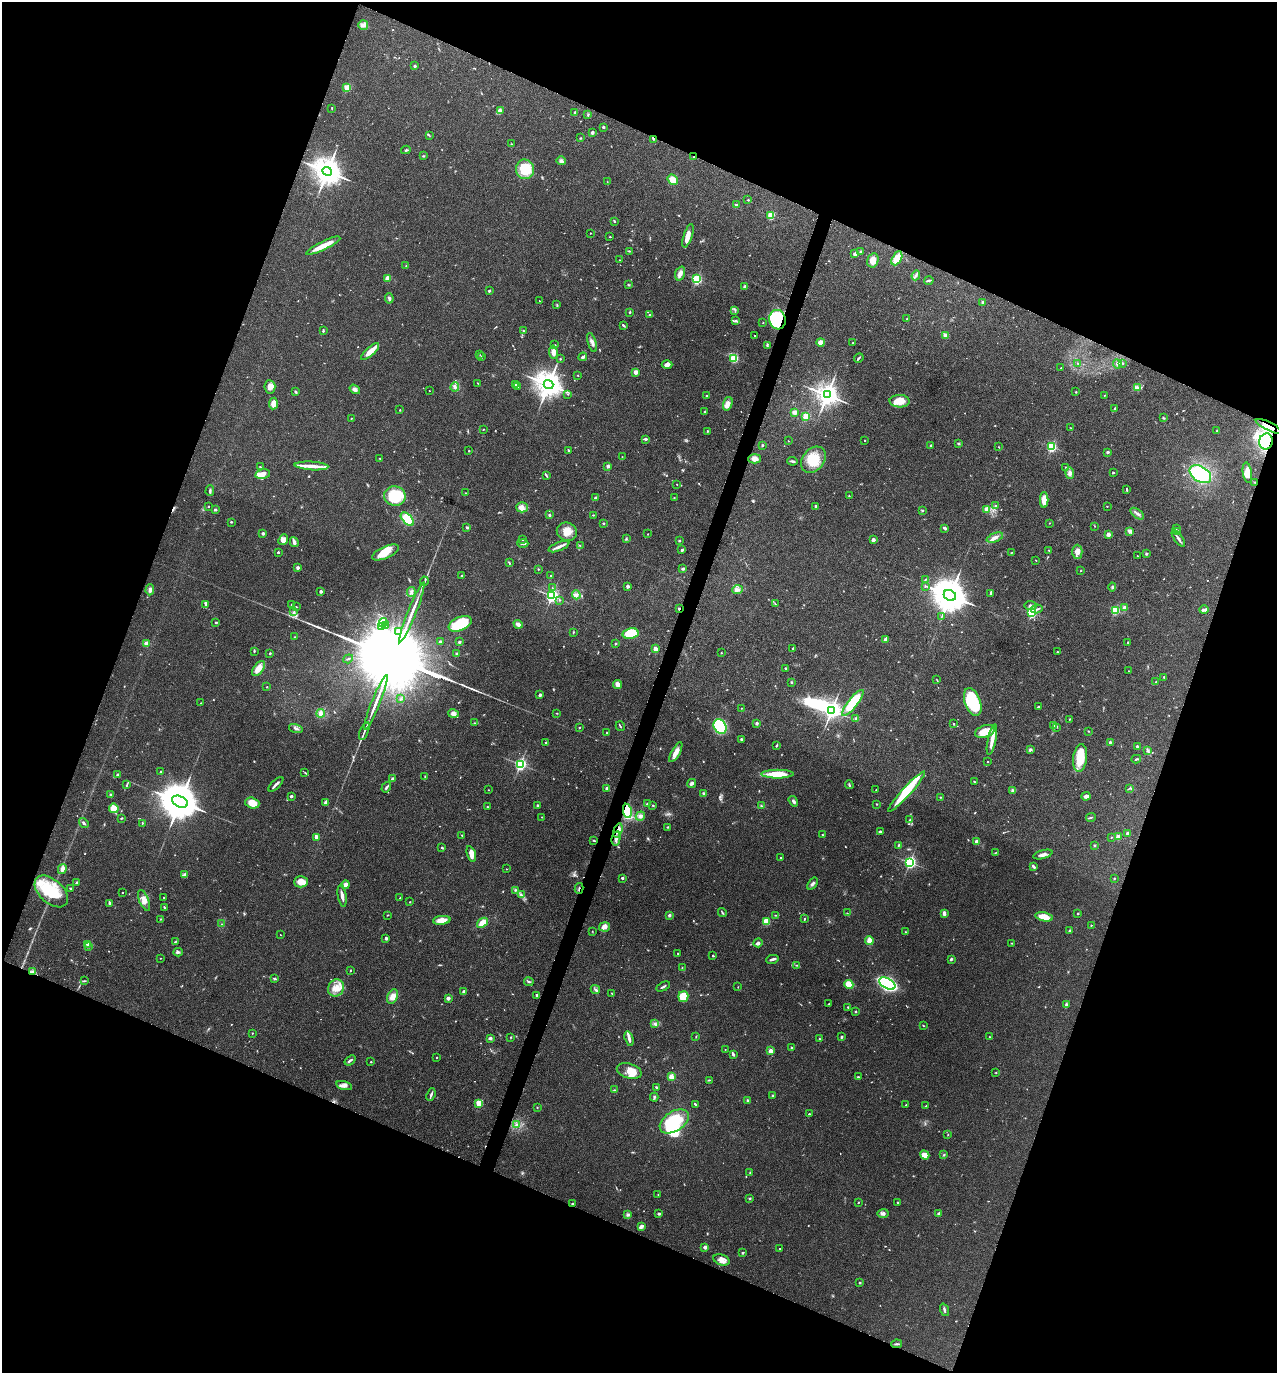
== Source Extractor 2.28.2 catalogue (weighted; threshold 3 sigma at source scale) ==
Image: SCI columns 138-5234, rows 7-5489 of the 5504 x 5492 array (HDU 1 of 3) = the unmasked area's bounding box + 8 px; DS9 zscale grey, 4 x 4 block average (1 PNG px = mean of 4 x 4 image px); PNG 1279 x 1375 px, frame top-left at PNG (2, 2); each listed source drawn as its Kron ellipse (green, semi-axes under 4 px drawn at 4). Shown black and unused: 42% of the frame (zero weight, under 3 of 4 exposures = <1% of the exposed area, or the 3 px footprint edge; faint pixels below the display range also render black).
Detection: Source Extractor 2.28.2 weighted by HDU 2 'WHT'. Background 0.0934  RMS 0.006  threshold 0.0269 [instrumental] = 3 sigma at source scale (4.5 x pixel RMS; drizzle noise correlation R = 1.50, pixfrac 1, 0.05/0.05 arcsec/px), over >= 5 px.
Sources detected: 757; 9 too faint to see at this stretch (4 x 4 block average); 4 inside a brighter object's white glare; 1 cosmic-ray / hot-pixel residue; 1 long thin detection or spike segment (spike, bleed or trail) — neither listed nor drawn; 13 coinciding with a brighter row at this scale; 25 inside a brighter listed object's ellipse — not listed separately; of the other 704, all 500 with FLUX_AUTO >= 1.61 (the completeness limit of this list) listed and drawn (204 fainter detections not listed), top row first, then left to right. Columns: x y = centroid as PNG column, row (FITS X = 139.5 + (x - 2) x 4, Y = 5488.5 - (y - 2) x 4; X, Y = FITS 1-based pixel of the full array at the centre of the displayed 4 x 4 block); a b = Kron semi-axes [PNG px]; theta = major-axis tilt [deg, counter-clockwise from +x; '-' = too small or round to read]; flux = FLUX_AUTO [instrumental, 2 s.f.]
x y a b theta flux
363 25 5 4 - 12
415 66 2 2 - 13
347 87 2 2 - 150
332 108 3 2 - 2.6
501 110 4 2 - 7.1
575 112 2 2 - 9.5
588 114 3 2 - 3.2
603 127 2 2 - 7.4
592 132 3 3 - 8.2
429 135 2 2 - 1.9
580 138 3 2 - 2.5
653 139 3 2 - 2.8
511 144 2 2 - 2.7
406 150 5 2 - 5.1
423 156 2 2 - 2.1
694 157 2 2 - 2.5
561 161 4 4 - 8.9
525 169 10 9 - 140
327 171 5 4 - 7200
673 180 5 4 - 37
607 182 2 2 - 1.7
748 200 2 2 - 5.7
736 205 4 2 - 6.4
771 216 2 2 - 200
614 221 2 2 - 4.5
590 233 2 2 - 3.2
688 236 12 4 71 31
610 237 2 2 - 5.9
323 246 19 3 26 66
629 251 4 2 - 3
860 252 3 2 - 3.1
855 254 2 2 - 39
897 258 7 4 61 45
619 260 2 2 - 4.3
873 260 7 5 75 32
406 266 2 2 - 2.1
680 273 7 4 70 17
916 275 5 3 - 7.7
387 278 2 2 - 62
697 279 2 2 - 380
929 280 5 2 - 6.9
628 285 4 2 - 3.6
745 287 2 2 - 30
489 291 2 2 - 7.3
389 298 5 3 - 8.1
539 301 2 2 - 2.3
983 302 2 2 - 30
557 305 2 2 - 2
735 310 2 2 - 3.2
630 312 2 2 - 4.8
650 315 2 2 - 13
907 319 2 2 - 2.1
778 320 10 8 -75 310
736 321 3 2 - 4.4
763 323 2 2 - 2
623 325 3 2 - 4.8
323 331 2 2 - 4.4
523 331 3 2 - 3.6
945 335 4 4 - 8.1
755 336 2 2 - 3.5
592 342 10 3 -75 12
821 342 4 3 - 31
853 343 2 2 - 2.2
555 345 2 2 - 4.1
767 346 2 2 - 2.3
370 351 11 4 43 38
553 352 7 4 -81 20
480 355 2 2 - 2.3
481 357 2 2 - 6.9
583 357 4 2 - 11
734 358 2 2 - 340
859 358 5 2 - 6.4
560 359 2 2 - 2.5
1078 363 2 2 - 2.3
1123 363 2 2 - 2.3
1117 364 4 3 - 11
667 365 5 3 - 17
1061 368 2 2 - 3.6
636 372 2 2 - 60
578 375 2 2 - 2
478 383 3 2 - 1.7
516 384 2 2 - 2.5
548 384 5 4 - 6100
518 386 2 2 - 6.2
270 387 7 5 -84 20
455 387 5 3 - 9.2
1137 388 4 4 - 8
355 389 6 4 -35 11
429 391 2 2 - 1.9
296 392 3 2 - 5
1076 392 2 2 - 3.5
568 394 2 2 - 2.4
706 395 2 2 - 2.8
827 395 4 3 - 3900
1104 396 2 2 - 1.7
900 401 10 6 -1 56
273 404 6 3 84 37
728 404 7 4 74 17
1115 409 3 2 - 2.6
400 410 2 2 - 4.1
705 411 2 2 - 2.3
794 412 2 2 - 27
806 416 2 2 - 210
352 418 3 2 - 2.1
1163 418 3 2 - 3.5
1269 426 14 2 -26 24
1071 428 2 2 - 1.8
483 429 2 2 - 1.9
707 431 2 2 - 6.2
1217 431 3 2 - 2.2
645 439 4 3 - 5.6
865 440 2 2 - 2.2
788 441 2 2 - 1.6
1266 441 8 7 - 530
958 444 3 2 - 4.8
762 445 3 2 - 3.6
931 445 2 2 - 4.1
999 447 2 2 - 2.5
1051 447 2 2 - 490
568 450 3 2 - 3.1
469 451 2 2 - 2.9
1107 452 3 2 - 4.8
622 457 2 2 - 1.7
380 458 2 2 - 1.7
755 459 6 4 1 21
813 460 14 10 50 91
792 461 5 2 - 6.9
312 466 17 4 -4 34
608 466 2 2 - 29
260 467 3 2 - 2.4
1066 468 3 2 - 2.3
1070 473 6 4 -86 13
1113 473 2 2 - 6.9
1247 473 10 4 -82 34
263 474 8 4 12 31
1200 474 12 7 -33 280
546 475 4 2 - 3.3
1255 482 2 2 - 2.1
677 484 2 2 - 1.9
1127 489 4 2 - 4.6
210 491 5 2 - 7.2
465 493 2 2 - 2.2
395 496 11 9 -9 150
849 496 2 2 - 3.3
595 498 3 2 - 4
674 498 2 2 - 1.9
1044 500 8 4 90 38
995 505 2 2 - 4.4
816 506 2 2 - 13
1107 506 2 2 - 1.9
208 507 2 2 - 4.1
522 507 6 5 - 16
987 509 2 2 - 99
215 510 3 2 - 5
922 510 3 2 - 3.5
1137 514 8 2 -37 8.8
549 515 2 2 - 12
593 515 2 2 - 2.7
407 519 8 4 -46 82
231 522 3 2 - 3.4
603 523 2 2 - 12
1049 523 2 2 - 1.6
1095 526 2 2 - 1.8
467 528 3 2 - 5.9
945 528 4 2 - 9.4
1176 528 2 2 - 1.7
1130 531 3 3 - 13
1178 531 2 2 - 4.9
567 532 10 9 - 40
263 533 2 2 - 26
648 534 2 2 - 2.1
1108 534 2 2 - 65
995 538 9 4 21 16
1178 538 9 2 -56 12
626 539 3 2 - 3.7
283 540 6 4 50 22
523 540 2 2 - 2.7
873 540 2 2 - 25
679 541 2 2 - 5.2
294 542 5 3 - 14
523 543 5 2 - 5.1
580 546 3 2 - 2.1
559 547 11 3 22 16
682 550 3 2 - 7.3
1049 550 2 2 - 1.8
278 552 2 2 - 11
385 552 14 6 24 59
1012 552 3 2 - 1.8
1077 552 7 5 -89 16
1146 554 3 2 - 4.8
1137 556 2 2 - 4.7
1036 560 3 2 - 1.6
509 563 3 2 - 3.3
298 568 2 2 - 32
538 569 2 2 - 2.5
683 569 3 2 - 8.9
1081 571 2 2 - 2
462 576 3 2 - 4.7
551 576 2 2 - 2.6
926 579 3 2 - 2.2
424 581 4 2 - 5.1
628 586 2 2 - 30
926 586 3 2 - 2.6
1112 587 4 2 - 5.4
552 588 2 2 - 1.8
150 590 6 3 87 11
738 590 5 4 - 13
321 591 2 2 - 26
411 592 5 3 - 9.9
991 593 4 2 - 5.3
576 595 4 2 - 7.9
950 595 6 5 - 12000
552 596 2 2 - 1100
559 600 2 2 - 1.9
292 604 2 2 - 13
775 604 2 2 - 2.5
206 605 3 2 - 3.4
1031 605 6 4 -6 9.3
296 607 3 2 - 2.3
1125 608 2 2 - 70
679 609 2 2 - 23
1037 609 5 2 - 6.2
1115 610 2 2 - 310
1204 610 4 2 - 16
294 612 3 2 - 3.9
412 612 32 2 68 55
1032 613 2 2 - 430
942 616 3 2 - 1.8
216 622 2 2 - 11
383 623 4 3 - 9.4
460 624 12 6 23 160
518 624 4 3 - 18
386 625 2 2 - 2.1
382 627 3 2 - 4.9
399 631 2 2 - 1.6
573 632 3 2 - 2.7
631 633 8 5 12 110
294 637 2 2 - 1.6
885 639 2 2 - 31
440 642 3 2 - 3.1
459 642 3 2 - 3.9
1128 642 2 2 - 2.3
146 643 2 2 - 87
616 643 2 2 - 3.5
655 649 2 2 - 86
793 649 3 2 - 3.7
254 651 2 2 - 2.7
1057 652 2 2 - 3.6
270 653 2 2 - 6.2
721 653 2 2 - 2.2
456 654 2 2 - 3
348 659 5 2 - 3.1
259 668 9 4 51 35
786 668 2 2 - 5.6
1128 671 2 2 - 2.9
1164 677 2 2 - 3.5
937 680 2 2 - 1.8
791 682 2 2 - 5.5
1155 682 4 2 - 2.9
617 684 4 3 - 21
267 687 2 2 - 3.5
540 695 3 2 - 11
401 699 3 2 - 3
376 702 29 2 68 49
973 702 14 8 -70 240
201 703 2 2 - 3.4
853 703 16 5 52 150
1039 707 4 2 - 4.2
742 708 2 2 - 1.7
831 710 2 2 - 2300
321 713 4 4 - 10
557 713 2 2 - 1.8
453 714 5 4 - 14
856 719 4 3 - 4.7
1069 719 2 2 - 2
474 723 3 2 - 2.7
757 723 3 3 - 7.7
954 724 2 2 - 3
620 726 5 2 - 3.5
1054 726 3 2 - 3.2
720 727 7 6 - 480
1057 727 3 2 - 1.6
296 728 7 3 -16 7.8
579 728 2 2 - 8.5
364 731 9 2 68 8.8
985 731 10 6 19 64
1088 731 3 2 - 2.3
607 733 2 2 - 5.6
742 739 2 2 - 9.4
992 740 15 3 78 31
1110 742 2 2 - 11
546 743 2 2 - 6.9
776 746 3 2 - 3.9
1137 747 2 2 - 7.7
1031 749 3 2 - 3.6
1148 751 3 2 - 5.4
676 752 11 4 61 29
1080 758 14 7 82 100
1136 759 5 2 - 4.7
988 761 2 2 - 1.9
520 764 2 2 - 860
161 772 3 2 - 1.9
305 773 4 2 - 3.3
778 774 16 4 0 82
117 775 2 2 - 30
425 776 3 2 - 1.6
393 779 2 2 - 28
974 782 3 2 - 2.6
691 783 5 3 - 9.6
276 784 9 2 45 12
127 785 4 2 - 4.3
849 785 4 2 - 4.9
386 787 6 2 56 5.8
607 788 2 2 - 22
1129 788 3 2 - 3.1
488 790 2 2 - 2.3
876 790 2 2 - 2.2
1012 790 3 3 - 5.8
906 792 27 4 48 120
110 794 2 2 - 6.6
703 794 4 2 - 4.8
291 796 2 2 - 19
1086 796 4 3 - 15
941 797 3 2 - 3.2
793 801 6 3 -57 8.2
180 802 8 5 -25 18000
252 803 7 5 -18 52
326 803 2 2 - 20
647 804 3 3 - 5.7
876 804 2 2 - 2.2
537 805 2 2 - 4.2
653 805 3 2 - 2.9
761 805 2 2 - 2.8
487 807 2 2 - 3.1
114 808 5 4 - 40
627 811 7 4 -80 120
640 816 5 4 - 12
542 817 2 2 - 1.7
1091 817 5 2 - 3.6
121 818 3 2 - 3.7
910 820 3 2 - 2.6
84 823 5 3 - 7.2
142 823 3 2 - 2.5
668 827 3 2 - 3.2
618 830 7 3 73 24
880 832 3 2 - 4.2
1127 833 2 2 - 18
462 835 2 2 - 1.8
823 835 4 2 - 4.3
316 837 2 2 - 39
1111 837 2 2 - 2
1118 837 2 2 - 71
616 838 7 3 77 14
594 840 2 2 - 4.7
977 842 2 2 - 76
898 845 2 2 - 3.6
1094 845 2 2 - 2.8
442 848 3 2 - 4.1
996 853 3 2 - 1.9
471 854 8 3 -74 28
1043 854 10 3 16 16
781 858 2 2 - 3
910 862 2 2 - 820
1033 866 4 2 - 7.7
62 869 5 3 - 15
506 869 2 2 - 2.5
184 875 4 3 - 6.6
622 878 2 2 - 16
1114 878 2 2 - 2.5
301 882 7 5 1 34
77 883 3 3 - 5.8
812 884 7 3 54 9.1
345 885 4 3 - 19
579 888 5 2 - 3.6
71 889 3 2 - 4.5
515 890 2 2 - 2.4
51 891 20 12 -42 150
122 892 2 2 - 3.4
521 895 3 2 - 5.4
342 896 11 2 -80 18
164 897 2 2 - 1.8
400 898 2 2 - 3.7
144 900 11 4 -68 24
410 902 2 2 - 4.7
110 903 2 2 - 15
164 907 3 2 - 3.8
722 912 5 2 - 4.4
847 913 2 2 - 1.7
944 913 4 2 - 13
1078 913 2 2 - 3.1
387 915 2 2 - 2.5
669 915 2 2 - 25
775 915 2 2 - 1.8
1044 917 9 4 -12 52
160 919 2 2 - 2.1
804 919 2 2 - 3.4
442 920 9 4 5 37
766 922 4 4 - 40
482 923 6 3 38 52
222 924 2 2 - 1.8
1091 925 2 2 - 2.6
605 927 5 4 - 21
592 931 3 2 - 1.6
1070 931 3 2 - 4.7
905 932 2 2 - 1.6
280 935 2 2 - 1.7
386 938 3 2 - 6.3
869 940 4 4 - 22
176 941 2 2 - 1.9
758 943 4 2 - 14
1012 943 2 2 - 2.2
87 944 2 2 - 16
89 946 2 2 - 3.7
178 952 4 3 - 6.9
678 953 2 2 - 3.1
713 956 2 2 - 11
160 958 2 2 - 2.3
772 959 6 2 13 10
951 959 3 2 - 6.4
797 965 2 2 - 2.4
682 968 3 2 - 1.8
350 971 2 2 - 2.8
32 972 3 3 - 7.7
274 979 3 2 - 4.8
84 981 3 2 - 2.4
529 982 5 2 - 5.2
849 984 5 4 - 50
887 984 9 5 -28 680
663 987 7 2 29 6.2
738 987 2 2 - 1.6
336 988 9 7 58 38
595 989 5 2 - 6.1
463 992 3 2 - 12
611 993 2 2 - 1.6
537 995 2 2 - 12
393 997 8 5 65 26
683 997 5 5 - 92
448 998 2 2 - 41
829 1004 2 2 - 3.1
1066 1004 3 3 - 4.9
848 1007 2 2 - 3.3
856 1012 2 2 - 11
655 1024 4 3 - 7
923 1025 2 2 - 2.6
252 1033 2 2 - 4
696 1036 2 2 - 2.2
511 1037 2 2 - 2.5
841 1037 2 2 - 19
989 1037 2 2 - 1.8
490 1038 3 3 - 7.2
629 1039 7 4 -74 12
820 1039 3 2 - 2.8
792 1048 3 2 - 4.1
725 1049 2 2 - 2.1
770 1051 2 2 - 85
733 1054 3 3 - 5.6
437 1058 2 2 - 4.4
350 1060 6 2 37 8.2
371 1062 2 2 - 6
629 1071 13 7 -16 48
996 1072 2 2 - 2.2
671 1077 2 2 - 160
858 1077 4 2 - 3.2
709 1080 3 2 - 3.1
344 1085 8 4 -15 15
656 1087 2 2 - 7.5
614 1090 3 2 - 2.7
431 1095 6 2 70 7
773 1095 3 2 - 5.2
654 1097 4 2 - 4.8
748 1100 3 3 - 4.6
479 1104 2 2 - 160
695 1104 3 2 - 3.9
906 1105 2 2 - 5.5
926 1106 3 2 - 2.3
537 1107 2 2 - 2.1
809 1114 2 2 - 3.7
674 1121 16 10 32 180
516 1124 2 2 - 2.4
948 1134 2 2 - 1.7
925 1155 5 4 - 36
944 1155 2 2 - 3.1
750 1173 3 2 - 2.2
658 1194 2 2 - 2.4
750 1198 2 2 - 4.8
858 1202 2 2 - 2.2
898 1202 3 2 - 2.9
573 1204 3 2 - 4.8
883 1213 5 4 - 11
939 1213 2 2 - 31
659 1214 3 2 - 7.6
628 1215 4 3 - 6.3
641 1226 3 2 - 20
705 1247 2 2 - 41
780 1249 2 2 - 2
742 1252 3 2 - 4.2
721 1260 8 5 -20 21
860 1283 2 2 - 6.4
944 1310 6 2 -72 7.5
896 1344 5 2 - 5
Overlapping masked pixels (flux is a lower limit): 11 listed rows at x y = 653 139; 694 157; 778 320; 1269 426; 1266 441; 679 609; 627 811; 618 830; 579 888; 32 972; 573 1204
Diffuse or blended objects may show on this block-average render without a row.